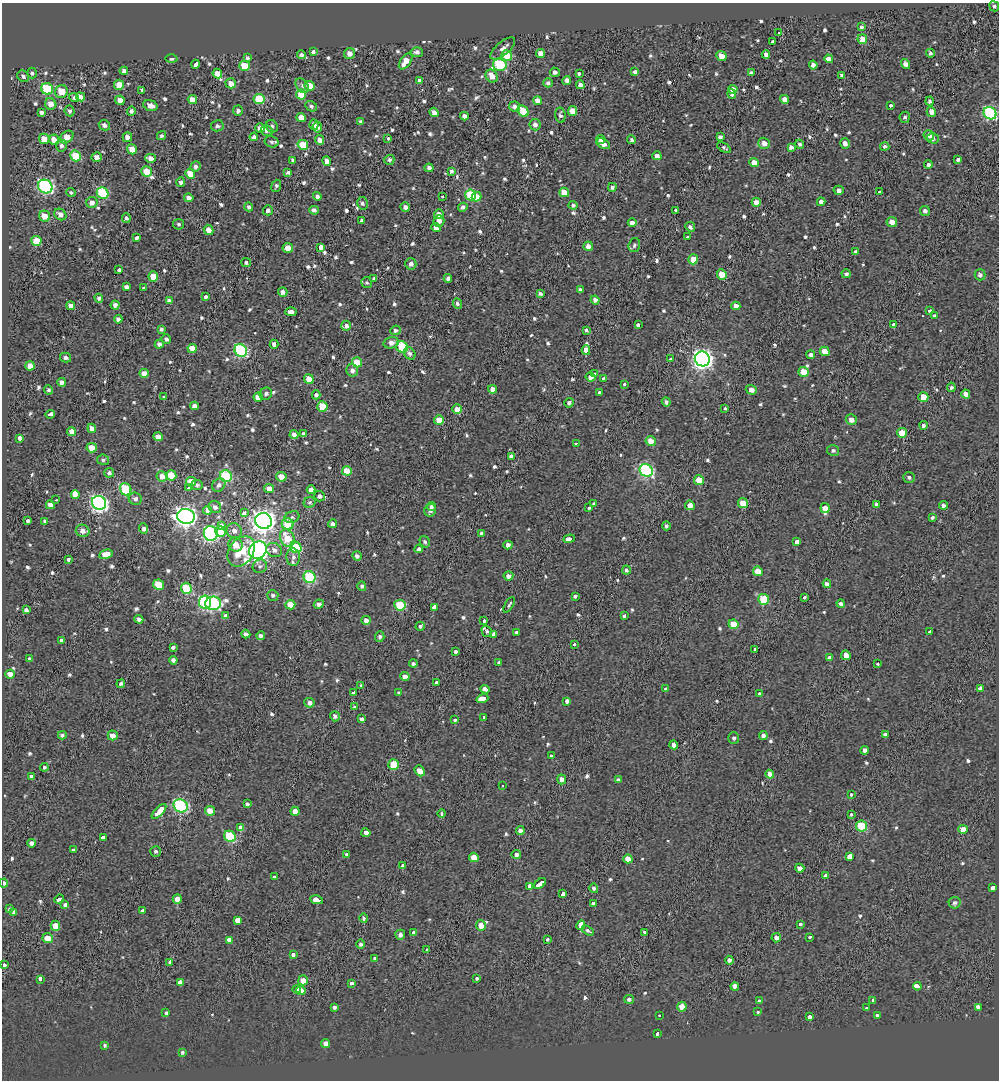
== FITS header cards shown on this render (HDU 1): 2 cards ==
NAXIS1  =                  997
NAXIS2  =                 1078

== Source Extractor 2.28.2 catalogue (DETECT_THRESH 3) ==
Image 997 x 1078 px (HDU 1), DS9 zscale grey, 1 PNG px = 1 image px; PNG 1001 x 1082 px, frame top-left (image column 1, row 1078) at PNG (2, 3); each listed source drawn as its Kron ellipse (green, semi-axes under 4 px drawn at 4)
Background 0.0299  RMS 0.15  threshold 0.441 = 3 sigma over >= 5 px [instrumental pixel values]
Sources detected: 750; of the 750, the 500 brightest by FLUX_AUTO listed and drawn (250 fainter detections omitted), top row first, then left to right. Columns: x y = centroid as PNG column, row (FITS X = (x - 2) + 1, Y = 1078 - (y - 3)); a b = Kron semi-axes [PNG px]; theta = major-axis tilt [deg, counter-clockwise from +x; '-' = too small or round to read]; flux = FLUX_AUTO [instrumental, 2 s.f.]
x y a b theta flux
994 6 5 5 - 22
861 27 3 3 - 23
779 33 4 3 - 120
862 39 5 5 - 110
773 42 3 3 - 82
503 49 15 6 40 56
314 51 4 3 - 190
417 52 6 5 - 34
540 53 4 4 - 72
930 53 4 3 - 22
349 54 5 5 - 72
301 55 4 4 - 23
766 55 4 4 - 44
507 56 5 5 - 240
721 56 5 4 - 120
247 58 4 4 - 24
171 59 6 4 1 23
829 59 4 4 - 43
406 61 9 5 54 130
196 64 5 3 - 240
905 64 5 4 - 45
500 65 7 6 - 870
813 65 4 4 - 52
244 66 5 5 - 230
124 71 4 4 - 39
555 72 5 4 - 34
635 72 4 4 - 30
32 73 5 4 - 25
579 73 3 3 - 87
751 73 4 3 - 26
217 74 5 4 - 120
842 75 3 3 - 25
23 76 6 5 - 32
492 76 7 5 -53 88
420 81 4 4 - 36
567 81 4 4 - 50
231 83 5 5 - 98
548 83 5 4 - 24
119 85 5 5 - 140
580 85 4 4 - 58
302 86 8 5 -52 32
309 86 5 5 - 180
47 89 6 5 - 580
733 89 4 4 - 73
142 90 4 3 - 24
61 92 6 6 - 220
732 94 5 4 - 26
301 95 5 5 - 230
80 97 5 4 - 67
74 98 5 4 - 27
259 99 5 5 - 460
785 99 4 4 - 60
120 100 5 4 - 69
192 100 5 4 - 82
537 101 4 4 - 72
929 101 4 4 - 24
51 104 6 5 - 100
150 105 7 5 -19 56
890 105 3 3 - 130
311 106 6 5 - 27
515 106 5 5 - 36
70 111 5 5 - 27
131 111 4 4 - 35
238 111 5 5 - 29
523 111 6 5 - 270
572 111 5 4 - 110
41 112 4 3 - 33
434 112 5 4 - 48
931 112 5 4 - 67
990 113 7 6 - 1500
560 115 7 5 -82 29
464 116 4 4 - 42
905 117 5 5 - 26
301 118 5 4 - 110
361 122 4 3 - 25
104 125 6 5 - 43
314 125 5 4 - 55
535 125 6 5 - 43
217 126 6 5 - 32
272 126 7 5 -55 27
317 127 5 5 - 55
260 128 5 4 - 51
267 130 6 5 - 50
929 135 5 5 - 43
162 136 5 4 - 23
67 137 7 5 40 120
127 137 5 5 - 60
254 137 4 4 - 25
720 137 4 4 - 34
388 138 3 3 - 21
933 138 6 5 - 26
44 139 5 5 - 130
601 139 4 3 - 36
54 140 5 5 - 100
320 140 5 4 - 62
631 140 4 4 - 22
272 142 7 5 -14 27
764 143 6 5 - 73
845 143 5 5 - 52
603 144 7 4 -29 86
800 144 4 4 - 27
303 145 5 5 - 240
61 146 6 5 - 32
885 146 4 4 - 26
791 147 4 4 - 35
724 148 8 4 -31 22
132 149 5 4 - 110
76 156 6 5 - 310
657 156 4 4 - 49
96 157 5 5 - 63
150 158 5 4 - 68
293 160 4 3 - 26
389 160 5 5 - 25
958 160 3 3 - 330
327 161 5 4 - 66
754 162 5 4 - 81
928 165 4 4 - 28
195 167 5 5 - 30
429 168 4 4 - 35
451 171 4 3 - 23
147 172 5 5 - 220
288 173 4 3 - 23
190 174 5 4 - 170
181 182 5 4 - 26
45 186 7 6 - 1900
276 186 6 4 69 26
612 187 4 4 - 26
839 190 5 4 - 38
71 192 5 4 - 21
564 192 5 4 - 130
880 192 3 3 - 260
103 193 6 5 - 710
471 195 5 5 - 470
317 196 4 4 - 29
442 196 3 3 - 52
476 197 5 4 - 160
189 198 5 4 - 46
756 202 4 4 - 73
821 202 4 4 - 38
92 203 6 5 - 61
362 203 6 5 - 27
573 205 4 4 - 22
249 207 4 4 - 25
405 207 4 4 - 41
463 207 5 4 - 30
268 210 5 5 - 35
314 210 5 4 - 40
675 210 3 3 - 130
925 211 5 5 - 31
60 214 6 5 - 62
439 214 5 4 - 67
45 216 6 5 - 140
126 218 5 4 - 25
362 220 4 3 - 21
439 221 6 5 - 53
892 222 5 5 - 67
632 223 4 4 - 54
179 224 5 5 - 21
436 227 5 4 - 50
690 227 5 4 - 26
209 230 5 4 - 80
687 237 3 3 - 120
136 238 4 3 - 150
36 241 5 5 - 240
634 245 7 5 73 29
588 246 5 4 - 54
320 247 3 3 - 1600
288 248 5 5 - 82
855 252 3 3 - 88
693 259 5 5 - 160
246 262 5 4 - 24
411 264 6 5 - 41
119 270 3 3 - 97
722 274 5 5 - 180
846 274 4 4 - 26
980 275 5 5 - 34
153 276 5 5 - 150
374 278 4 3 - 21
448 278 4 4 - 31
367 283 6 5 - 21
126 287 4 4 - 35
143 288 3 3 - 95
580 290 4 4 - 25
283 292 5 4 - 48
540 293 4 3 - 28
206 297 4 3 - 110
99 298 4 4 - 25
595 300 4 4 - 46
169 301 4 4 - 38
457 303 5 4 - 24
115 305 4 4 - 49
71 306 4 4 - 50
736 306 4 4 - 66
930 311 3 3 - 120
291 312 6 4 -3 49
935 316 4 4 - 26
118 319 4 4 - 35
894 324 4 3 - 180
638 325 4 3 - 91
346 326 5 5 - 54
161 329 4 3 - 24
395 330 5 4 - 28
586 330 4 3 - 22
166 339 5 4 - 26
391 343 8 5 13 58
159 344 4 4 - 42
274 344 4 4 - 44
402 347 6 5 - 640
192 349 5 4 - 120
241 350 7 6 - 1500
586 350 5 3 - 1100
825 351 5 4 - 99
410 353 6 5 - 30
811 355 4 4 - 32
66 358 6 5 - 26
670 359 3 3 - 70
702 359 8 7 - 5000
357 362 5 5 - 220
30 366 5 4 - 79
352 370 6 6 - 45
803 372 5 5 - 150
144 373 5 4 - 94
595 374 3 3 - 230
591 377 5 4 - 54
604 378 3 3 - 90
309 379 5 4 - 140
62 382 4 4 - 46
624 384 3 3 - 48
951 387 4 4 - 24
492 389 4 4 - 64
49 390 4 4 - 20
751 390 5 4 - 43
599 392 3 3 - 180
266 394 6 5 - 32
966 394 4 4 - 74
316 395 4 4 - 31
164 396 3 3 - 95
258 397 4 4 - 110
923 397 5 5 - 190
666 402 5 4 - 26
569 403 5 4 - 30
194 406 4 4 - 45
322 406 5 5 - 260
457 409 5 4 - 110
725 409 3 3 - 98
50 414 4 3 - 300
439 420 5 5 - 140
851 420 5 5 - 67
923 425 4 4 - 26
92 428 5 4 - 56
71 431 4 4 - 75
902 433 5 5 - 220
304 434 4 4 - 40
294 435 4 4 - 59
158 437 5 4 - 87
20 438 3 3 - 330
651 441 5 5 - 130
576 443 3 3 - 170
92 448 5 4 - 120
833 450 6 5 - 29
511 456 4 3 - 200
103 460 6 5 - 21
646 470 7 6 - 1800
347 471 5 4 - 210
109 473 5 4 - 25
171 475 5 5 - 250
162 476 5 5 - 78
226 476 6 5 - 830
281 477 5 4 - 92
909 477 6 5 - 24
699 480 5 5 - 150
191 482 5 5 - 180
197 485 5 5 - 26
219 485 7 6 - 39
189 488 4 3 - 240
126 489 6 5 - 510
269 489 5 4 - 88
311 489 4 3 - 470
75 495 4 3 - 2500
319 496 5 5 - 41
135 499 6 6 - 35
56 500 3 2 - 30
310 502 6 5 - 22
99 503 7 6 - 3400
743 503 5 4 - 150
594 504 4 3 - 21
50 505 4 4 - 57
690 505 5 4 - 64
877 505 4 3 - 160
943 505 4 4 - 36
215 507 6 6 - 42
431 507 4 4 - 29
589 508 3 3 - 97
825 508 5 4 - 83
207 510 4 3 - 460
430 510 6 6 - 47
244 512 4 3 - 400
186 516 9 7 -14 5600
292 517 8 5 20 26
932 517 4 3 - 72
28 521 3 3 - 110
45 521 4 3 - 23
264 521 8 8 - 8100
288 524 6 5 - 320
332 524 4 4 - 41
221 526 4 3 - 220
666 526 4 4 - 23
143 529 5 4 - 41
83 531 7 6 - 65
220 531 5 5 - 190
234 531 8 7 - 65
211 533 7 7 - 1700
481 533 4 4 - 36
287 538 9 6 -64 260
569 539 6 3 20 380
425 542 6 4 -58 25
797 542 4 3 - 380
236 545 7 6 - 150
508 545 4 4 - 49
296 547 6 5 - 510
419 549 4 3 - 25
258 550 9 8 - 4500
274 550 8 6 -31 44
241 551 16 12 55 360
106 554 7 4 12 130
357 556 5 4 - 36
293 557 8 7 - 45
69 560 4 3 - 150
260 566 7 6 - 30
626 570 4 4 - 21
758 571 5 5 - 140
508 576 5 4 - 61
309 577 6 5 - 850
827 584 4 4 - 50
159 585 5 5 - 260
362 586 5 4 - 24
186 588 5 5 - 430
273 595 5 5 - 25
575 596 3 3 - 130
804 597 3 3 - 66
764 599 5 5 - 440
205 602 7 6 - 1100
213 603 8 7 - 1500
319 604 5 4 - 44
841 604 4 3 - 31
290 605 5 4 - 180
400 605 6 5 - 420
509 605 8 4 60 21
434 607 4 3 - 370
26 610 4 4 - 33
225 615 4 3 - 94
624 616 4 3 - 120
139 619 4 4 - 39
366 620 4 4 - 48
484 621 3 3 - 120
733 624 5 5 - 190
420 626 5 3 - 110
487 631 6 4 -59 21
930 632 4 3 - 120
516 633 4 3 - 34
246 634 4 4 - 35
494 634 4 4 - 32
261 636 4 4 - 30
380 637 5 5 - 28
61 641 4 3 - 260
574 644 3 3 - 62
173 647 4 3 - 120
754 649 3 3 - 86
456 652 3 3 - 140
846 655 5 4 - 86
829 658 3 3 - 340
29 659 3 3 - 130
173 660 4 4 - 32
499 663 4 3 - 21
413 664 4 4 - 22
878 664 3 3 - 200
10 674 5 4 - 83
405 676 5 4 - 67
436 683 3 3 - 100
121 684 4 4 - 23
361 686 4 3 - 120
980 688 4 4 - 25
485 689 4 3 - 210
666 689 3 3 - 120
399 692 3 3 - 76
354 693 3 3 - 430
760 693 3 3 - 89
482 699 6 3 19 2100
567 702 4 3 - 320
309 703 5 5 - 48
354 707 3 3 - 61
335 716 5 4 - 29
483 717 4 3 - 110
361 719 4 4 - 29
455 719 3 3 - 94
885 734 4 3 - 28
62 735 4 4 - 23
113 735 5 5 - 72
763 735 4 4 - 32
734 738 5 5 - 25
674 745 4 4 - 58
865 750 4 4 - 45
551 756 3 3 - 73
393 765 5 5 - 330
44 767 4 4 - 20
420 771 6 4 -51 100
770 774 4 4 - 75
32 777 4 3 - 27
562 779 5 4 - 78
618 780 4 4 - 30
503 785 3 3 - 33
851 794 3 3 - 63
247 804 4 4 - 27
181 806 7 6 - 1400
159 811 9 3 45 2100
210 811 5 5 - 110
295 811 4 4 - 68
442 814 4 3 - 20
851 814 3 3 - 70
861 826 5 5 - 620
241 828 4 3 - 1300
963 829 5 4 - 92
520 831 4 4 - 53
366 833 4 3 - 220
230 836 6 5 - 580
103 837 4 3 - 270
32 843 4 4 - 45
73 850 3 3 - 58
156 851 5 5 - 22
347 854 3 3 - 74
516 855 5 4 - 41
850 856 4 3 - 790
474 857 5 4 - 110
628 859 4 4 - 96
402 866 3 3 - 200
800 868 4 4 - 56
825 876 4 3 - 26
274 877 3 3 - 50
4 883 4 4 - 35
540 883 7 3 40 1500
530 886 4 3 - 660
594 888 5 4 - 27
993 888 4 3 - 150
563 894 4 3 - 150
59 899 5 3 - 230
177 899 5 4 - 100
317 900 6 3 -11 560
593 903 4 3 - 190
955 903 6 5 - 33
65 905 3 3 - 100
9 909 4 3 - 21
143 911 3 3 - 170
14 912 4 3 - 320
364 918 5 4 - 26
238 920 4 3 - 960
800 924 3 3 - 91
481 925 5 5 - 98
581 925 5 3 - 3000
55 926 5 5 - 130
588 931 7 4 -30 22
644 932 3 3 - 130
413 933 3 3 - 160
400 935 5 5 - 40
810 937 3 3 - 80
48 938 5 5 - 130
776 938 5 4 - 48
229 940 3 3 - 390
547 940 3 3 - 93
361 944 5 4 - 26
427 950 3 3 - 90
293 954 4 3 - 99
375 958 3 3 - 79
729 960 4 4 - 32
170 962 3 3 - 160
4 965 3 3 - 350
476 978 3 3 - 130
40 979 4 3 - 210
303 980 5 5 - 100
180 982 4 3 - 280
352 983 3 3 - 110
735 986 4 3 - 420
917 986 4 3 - 380
297 989 4 4 - 120
301 990 4 4 - 88
629 999 5 4 - 27
873 1000 4 3 - 90
759 1001 4 3 - 100
334 1007 4 3 - 24
682 1007 5 4 - 130
978 1007 4 4 - 40
867 1008 3 3 - 47
758 1012 3 3 - 52
166 1013 4 3 - 140
659 1015 3 3 - 61
877 1015 3 3 - 77
810 1017 4 3 - 180
657 1033 4 3 - 78
326 1043 4 4 - 54
104 1045 4 3 - 21
182 1052 4 3 - 21
At the frame edge (FLAGS 8, measured only in part): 2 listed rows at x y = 4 883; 4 965
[250 fainter detections neither listed nor drawn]